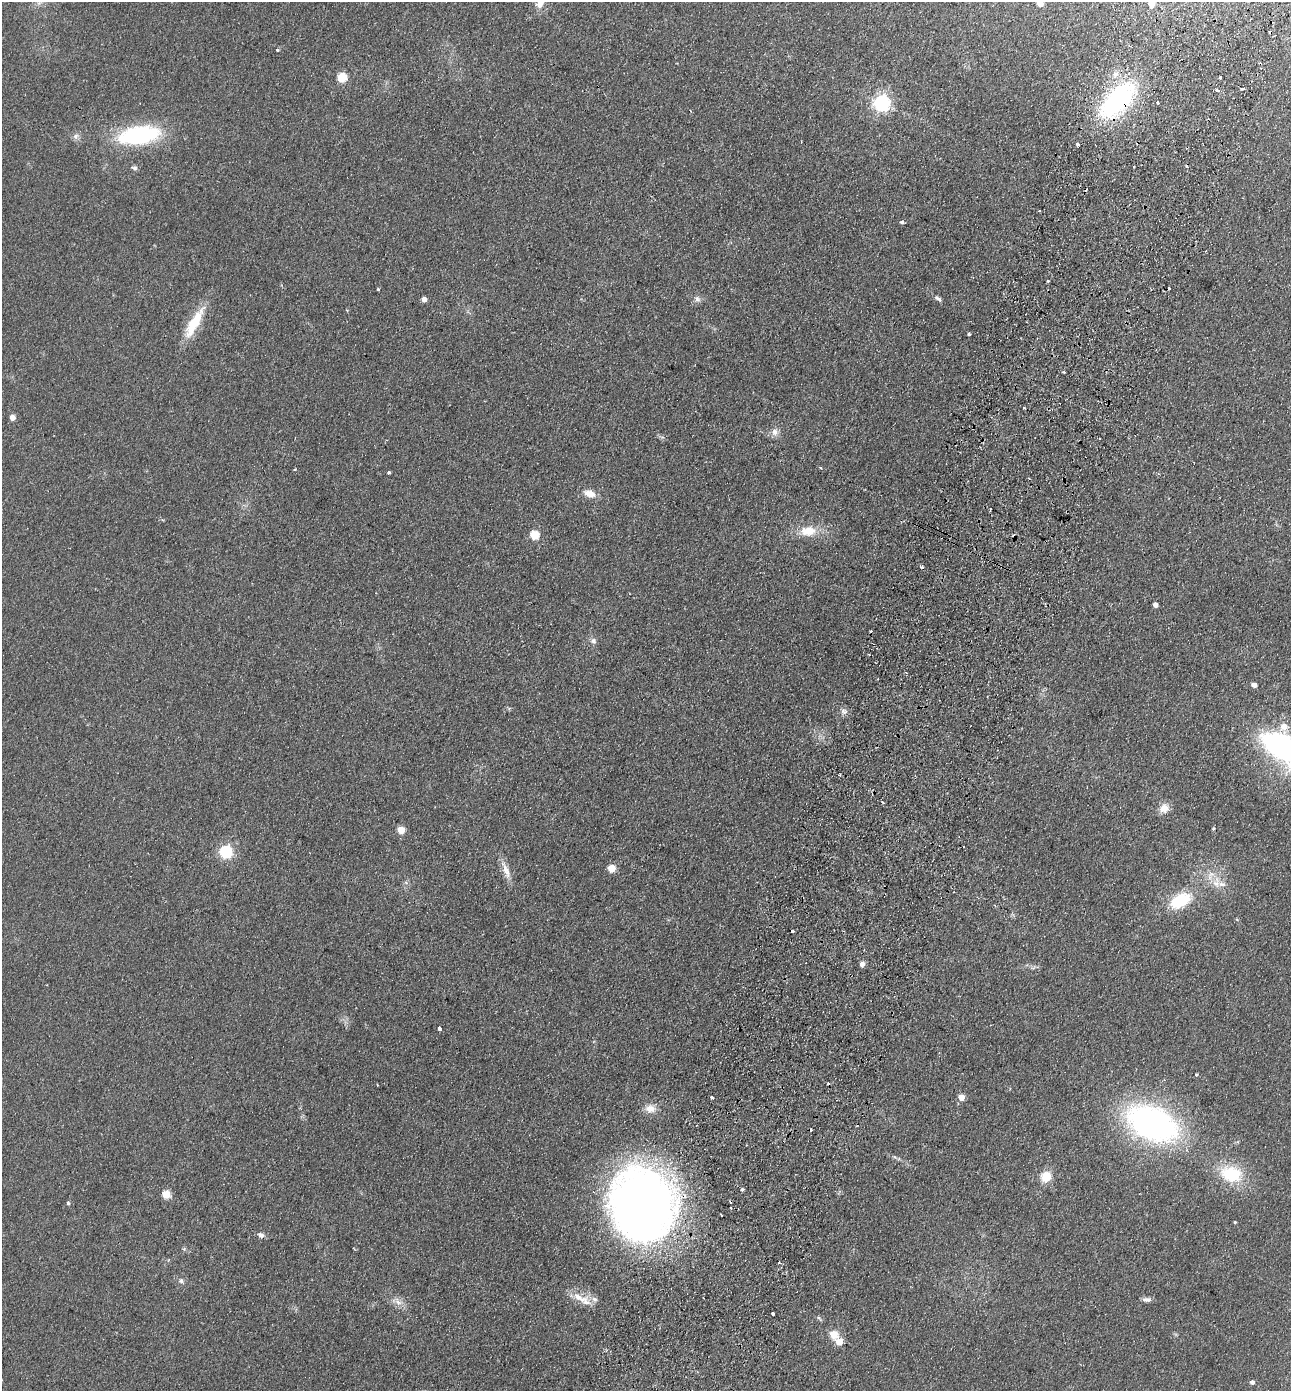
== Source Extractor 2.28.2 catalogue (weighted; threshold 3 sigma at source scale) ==
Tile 10 of 4 x 4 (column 2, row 3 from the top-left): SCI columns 1615-2903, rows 1417-2805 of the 5675 x 5610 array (HDU 1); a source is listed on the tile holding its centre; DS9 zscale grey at full resolution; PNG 1293 x 1393 px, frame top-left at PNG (2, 2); no overlay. Shown black and unused: <1% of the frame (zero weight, under 2 of 3 exposures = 3% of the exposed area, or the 3 px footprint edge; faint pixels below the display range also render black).
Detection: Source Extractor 2.28.2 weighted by HDU 2 'WHT'; one run over the whole footprint, this tile lists its part. Background 0.132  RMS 0.011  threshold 0.0513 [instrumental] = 3 sigma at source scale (4.5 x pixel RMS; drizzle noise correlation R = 1.50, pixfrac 1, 0.05/0.05 arcsec/px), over >= 5 px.
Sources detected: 91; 9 cosmic-ray / hot-pixel residue — not listed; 3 inside a brighter listed object's ellipse — not listed separately; the other 79 listed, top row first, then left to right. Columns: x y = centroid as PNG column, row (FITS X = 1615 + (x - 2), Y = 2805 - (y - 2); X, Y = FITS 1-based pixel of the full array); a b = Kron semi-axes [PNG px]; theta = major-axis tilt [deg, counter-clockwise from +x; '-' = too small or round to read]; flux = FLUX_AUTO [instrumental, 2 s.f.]
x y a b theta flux
39 3 9 6 69 4
540 3 12 8 80 12
1040 3 6 6 - 7.2
1151 4 5 5 - 16
277 50 3 3 - 1.9
341 77 5 5 - 61
1220 77 3 3 - 3.3
1242 88 3 3 - 27
1217 90 3 3 - 3.9
1118 100 44 23 45 170
881 103 6 6 - 380
1158 103 3 3 - 3.3
139 135 35 15 8 150
76 136 8 7 - 4.1
1077 145 4 3 - 2.2
134 168 8 5 -8 2.5
1085 189 3 3 - 7
1039 211 3 2 - 1
902 222 4 4 - 2.5
1048 281 3 2 - 1.7
378 289 3 3 - 2.1
938 298 10 5 -35 2.9
424 299 4 4 - 7.3
697 299 9 6 -37 4
194 323 42 11 61 38
969 334 3 3 - 1.5
1063 372 3 2 - 1.4
12 418 4 4 - 11
775 432 10 10 - 6.4
1100 438 3 2 - 1
295 469 3 2 - 2.7
389 473 4 3 - 2.6
589 493 14 8 -20 12
991 509 3 2 - 1.2
808 531 23 14 4 23
534 535 5 5 - 49
1155 605 4 4 - 6.9
593 641 8 8 - 4
869 654 3 2 - 1.5
1254 685 4 4 - 6.7
844 711 8 6 -21 3.7
1282 748 40 19 -38 280
883 802 4 3 - 1.5
1164 808 12 11 - 11
1213 829 4 3 - 1.1
401 830 5 5 - 26
225 852 6 6 - 180
611 869 5 5 - 27
506 870 27 8 -69 12
1216 882 17 11 78 14
406 883 7 4 -20 1.8
1180 900 30 17 30 44
862 964 5 4 - 5.7
439 1029 3 3 - 9.2
712 1097 3 3 - 4.2
961 1097 5 5 - 17
650 1109 14 10 3 10
1152 1124 42 25 -25 380
1231 1174 22 16 -12 53
1046 1177 12 11 - 18
742 1189 3 3 - 6.6
166 1194 5 5 - 37
68 1203 4 4 - 1.8
643 1205 69 59 -77 840
730 1208 3 3 - 3.5
721 1215 3 2 - 1.3
1235 1222 3 3 - 1.1
261 1235 8 7 - 4.1
779 1263 3 2 - 1.1
181 1281 8 7 - 3.3
578 1297 20 9 -34 14
594 1299 9 7 -38 4.6
1147 1299 11 5 -3 4.1
398 1302 10 8 -37 6.7
773 1313 3 3 - 3.2
819 1318 8 4 -54 1.8
834 1334 5 5 - 34
839 1342 5 5 - 24
1252 1382 4 4 - 3.8
Overlapping masked pixels (flux is a lower limit): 3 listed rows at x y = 1118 100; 1085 189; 643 1205
Isophote crosses this tile's border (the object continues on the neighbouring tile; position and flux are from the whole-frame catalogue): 5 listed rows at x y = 39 3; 540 3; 1040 3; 1151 4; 1282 748